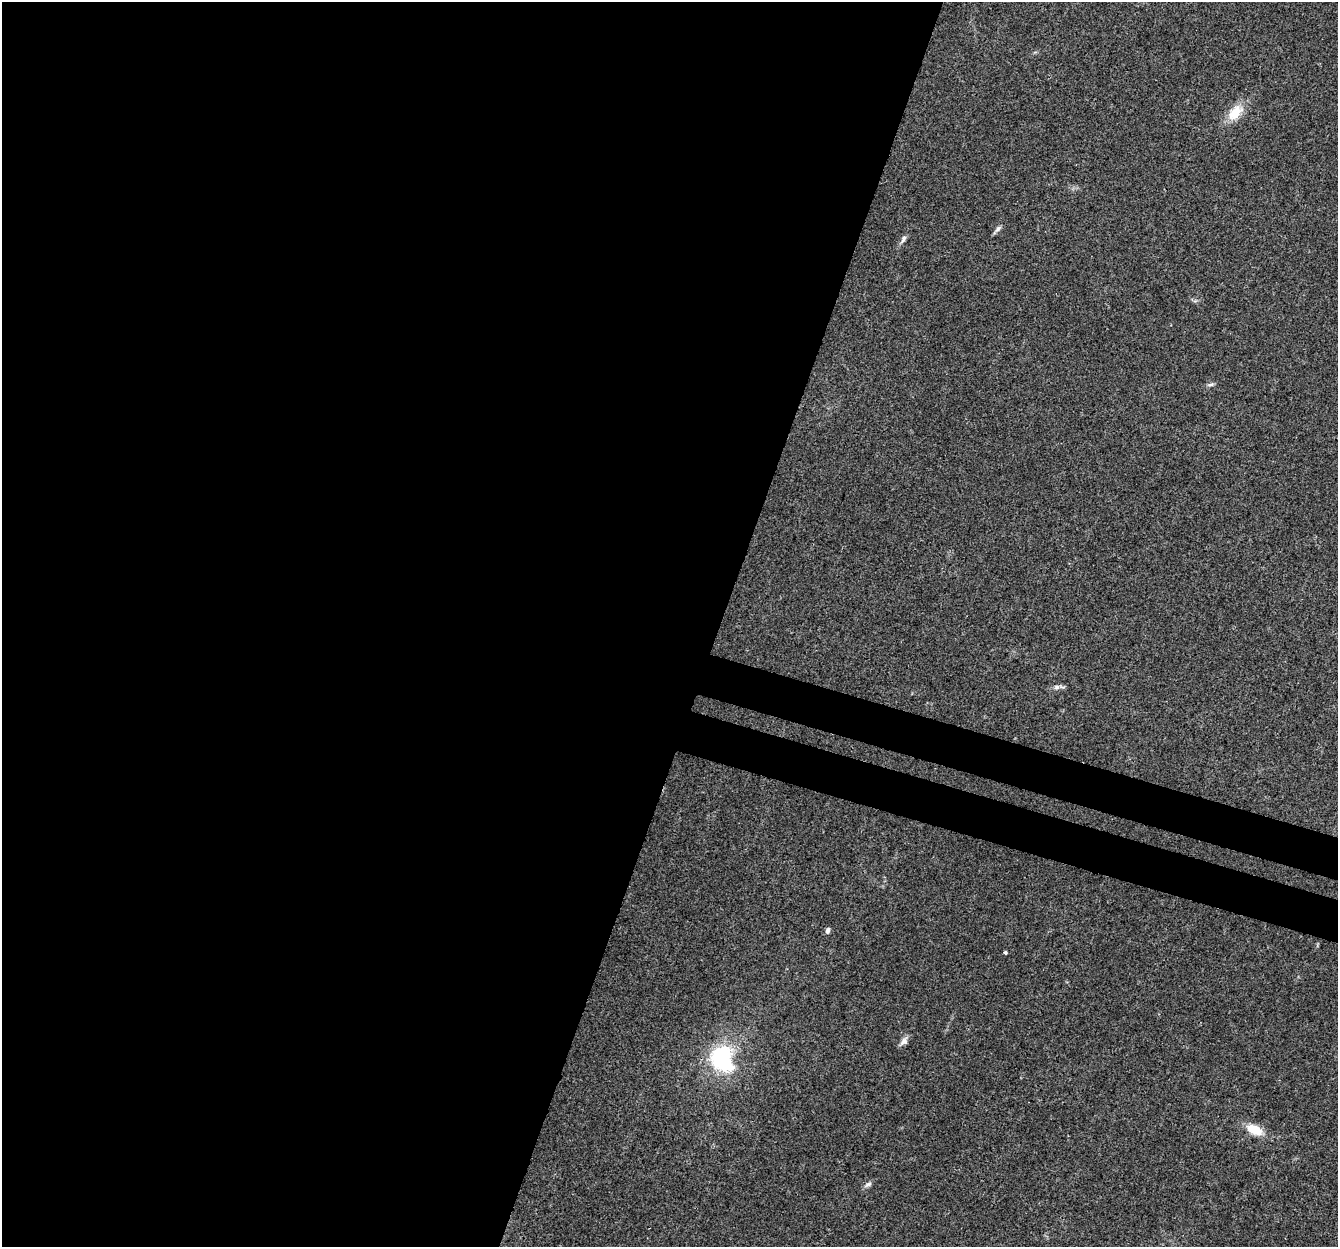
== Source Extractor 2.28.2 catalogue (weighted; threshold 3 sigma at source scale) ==
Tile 5 of 4 x 4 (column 1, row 2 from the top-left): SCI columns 30-1365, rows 2825-4069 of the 5395 x 5585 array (HDU 1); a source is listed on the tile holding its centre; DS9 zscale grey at full resolution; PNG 1340 x 1249 px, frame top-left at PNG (2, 2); no overlay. Shown black and unused: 57% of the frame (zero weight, under 3 of 4 exposures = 5% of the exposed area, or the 3 px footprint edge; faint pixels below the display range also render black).
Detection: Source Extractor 2.28.2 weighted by HDU 2 'WHT'; one run over the whole footprint, this tile lists its part. Background 0.03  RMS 0.0032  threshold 0.0144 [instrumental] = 3 sigma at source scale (4.5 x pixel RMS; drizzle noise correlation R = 1.50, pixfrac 1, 0.0396/0.0396 arcsec/px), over >= 5 px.
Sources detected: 11; all 11 listed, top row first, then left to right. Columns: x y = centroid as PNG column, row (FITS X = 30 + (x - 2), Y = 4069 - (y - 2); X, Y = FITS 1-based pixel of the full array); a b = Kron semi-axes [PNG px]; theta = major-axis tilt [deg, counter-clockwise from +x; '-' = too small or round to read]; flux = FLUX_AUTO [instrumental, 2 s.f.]
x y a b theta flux
1235 113 22 13 47 6.8
998 229 10 5 52 0.96
903 239 12 5 62 1.1
1211 385 8 4 2 0.69
1057 687 8 6 15 1
828 930 7 5 79 0.87
1005 952 4 3 - 0.57
904 1042 12 8 37 1.5
722 1059 28 22 -69 30
1254 1130 18 10 -27 6.1
868 1184 12 5 26 1